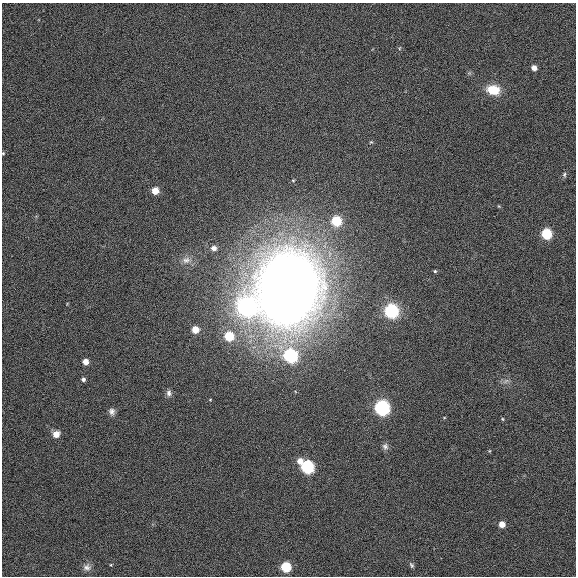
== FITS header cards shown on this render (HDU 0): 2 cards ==
NAXIS1  =                  574
NAXIS2  =                  574

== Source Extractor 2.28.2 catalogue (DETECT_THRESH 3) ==
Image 574 x 574 px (HDU 0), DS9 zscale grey, 1 PNG px = 1 image px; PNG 578 x 578 px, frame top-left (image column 1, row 574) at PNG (2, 3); no overlay
Background 0.00178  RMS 0.031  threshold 0.0933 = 3 sigma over >= 5 px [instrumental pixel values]
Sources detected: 37; all 37 listed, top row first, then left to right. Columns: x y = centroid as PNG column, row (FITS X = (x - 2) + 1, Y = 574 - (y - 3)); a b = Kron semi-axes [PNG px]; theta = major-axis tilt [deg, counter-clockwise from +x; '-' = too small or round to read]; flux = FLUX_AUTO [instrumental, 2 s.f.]
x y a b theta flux
399 48 6 4 87 2.5
534 68 5 4 - 17
493 90 15 11 -11 49
371 142 5 5 - 2.4
3 153 4 3 - 2
564 174 7 5 88 4.4
293 180 4 4 - 2
155 191 5 5 - 39
499 206 4 4 - 2
336 221 6 6 - 140
547 234 6 6 - 170
214 248 8 7 - 8.1
186 260 12 9 19 14
435 271 4 3 - 2.5
287 288 63 54 75 3000
247 307 7 7 - 1400
391 311 13 13 - 99
195 329 5 5 - 38
229 336 6 6 - 100
291 355 7 6 - 440
85 362 5 5 - 25
83 379 4 4 - 6.1
506 381 10 6 27 7.8
169 393 9 7 -83 7.7
382 407 6 6 - 710
112 412 9 8 - 9.4
502 419 5 4 - 2.5
56 434 6 5 - 27
385 446 9 8 - 6.9
489 451 4 4 - 2.1
300 461 6 5 - 19
308 467 6 6 - 390
502 524 5 5 - 26
111 565 4 4 - 1.8
411 565 8 5 -58 4.4
87 567 11 10 - 12
286 567 6 5 - 150
At the frame edge (FLAGS 8, measured only in part): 1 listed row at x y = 3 153